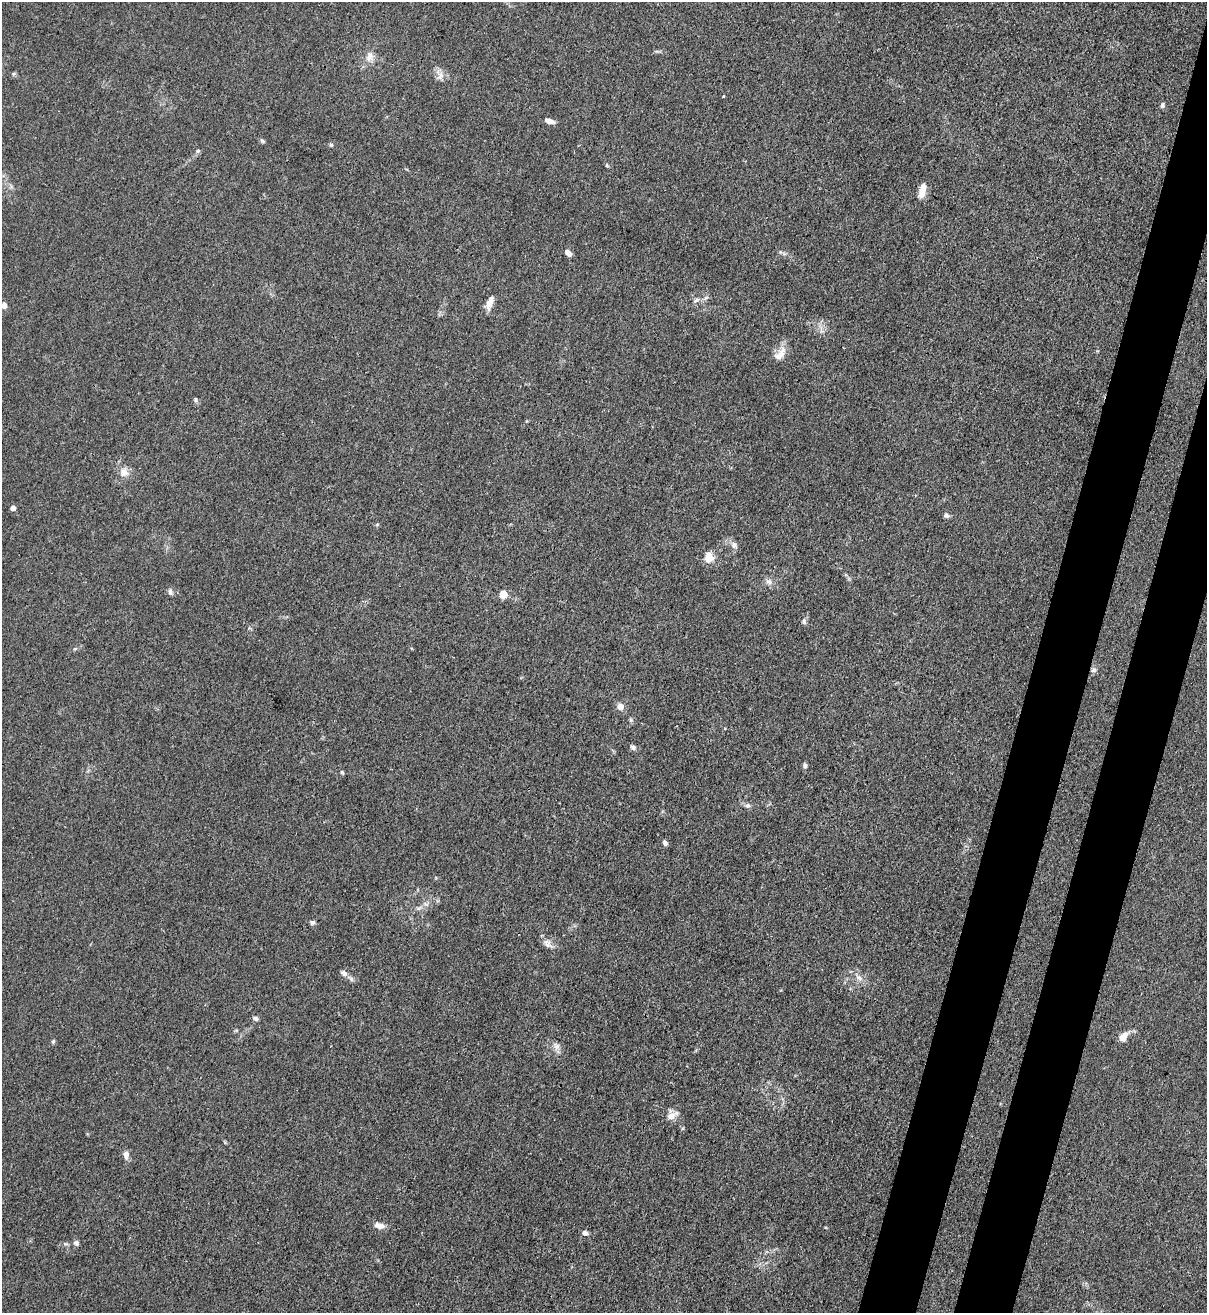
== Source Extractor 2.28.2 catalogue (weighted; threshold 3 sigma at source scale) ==
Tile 10 of 4 x 4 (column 2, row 3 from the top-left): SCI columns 1427-2631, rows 1340-2650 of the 5386 x 5316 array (HDU 1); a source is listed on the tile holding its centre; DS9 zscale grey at full resolution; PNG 1209 x 1315 px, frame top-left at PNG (2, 2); no overlay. Shown black and unused: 7% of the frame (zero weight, under 3 of 4 exposures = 7% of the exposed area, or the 3 px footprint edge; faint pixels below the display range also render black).
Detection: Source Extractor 2.28.2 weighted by HDU 2 'WHT'; one run over the whole footprint, this tile lists its part. Background 0.0298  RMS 0.003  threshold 0.0134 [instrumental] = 3 sigma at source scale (4.5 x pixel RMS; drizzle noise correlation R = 1.50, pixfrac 1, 0.05/0.05 arcsec/px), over >= 5 px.
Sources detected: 48; all 48 listed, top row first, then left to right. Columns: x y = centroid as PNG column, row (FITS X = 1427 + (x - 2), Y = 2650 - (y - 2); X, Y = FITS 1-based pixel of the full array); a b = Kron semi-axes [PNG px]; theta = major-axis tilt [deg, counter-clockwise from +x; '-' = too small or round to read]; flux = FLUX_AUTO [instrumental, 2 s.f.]
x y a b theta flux
370 57 15 11 82 2.6
13 74 6 4 71 0.42
440 76 13 8 59 1.7
723 96 3 2 - 0.4
1162 105 7 5 84 0.64
550 121 10 5 -15 1.8
262 141 7 5 -23 0.52
331 145 6 5 - 0.44
198 151 6 5 - 0.53
607 165 6 4 -72 0.36
922 191 15 7 78 4
568 253 8 5 -42 1.4
696 300 10 5 25 0.93
490 302 16 7 70 2.6
4 305 6 5 - 1.7
780 354 23 10 50 3.2
195 400 6 5 - 0.56
124 472 8 7 - 3.2
13 508 4 4 - 1.9
946 515 7 6 - 0.91
734 545 10 8 -57 1.4
709 557 13 10 -84 3.3
769 582 9 7 -23 1.2
170 592 8 6 -73 0.87
503 594 5 5 - 7.7
804 621 8 6 89 0.8
75 649 6 4 19 0.41
1093 670 8 6 4 0.76
620 707 5 5 - 3.3
633 747 8 6 -46 0.84
805 766 5 5 - 0.79
342 772 6 4 -67 0.44
748 806 8 7 - 0.81
665 843 6 5 - 0.9
312 922 6 6 - 0.71
547 943 14 10 -44 2
344 973 9 7 -35 1.3
859 978 11 6 -45 1.5
255 1018 6 5 - 0.83
1123 1037 13 7 52 2.9
53 1041 6 5 - 0.47
556 1046 11 8 -51 1.6
671 1116 14 10 35 2.4
126 1154 9 6 88 1.8
379 1225 12 7 -11 2.2
585 1233 7 5 -27 1.2
76 1243 8 6 -43 0.83
66 1244 6 4 -17 0.48